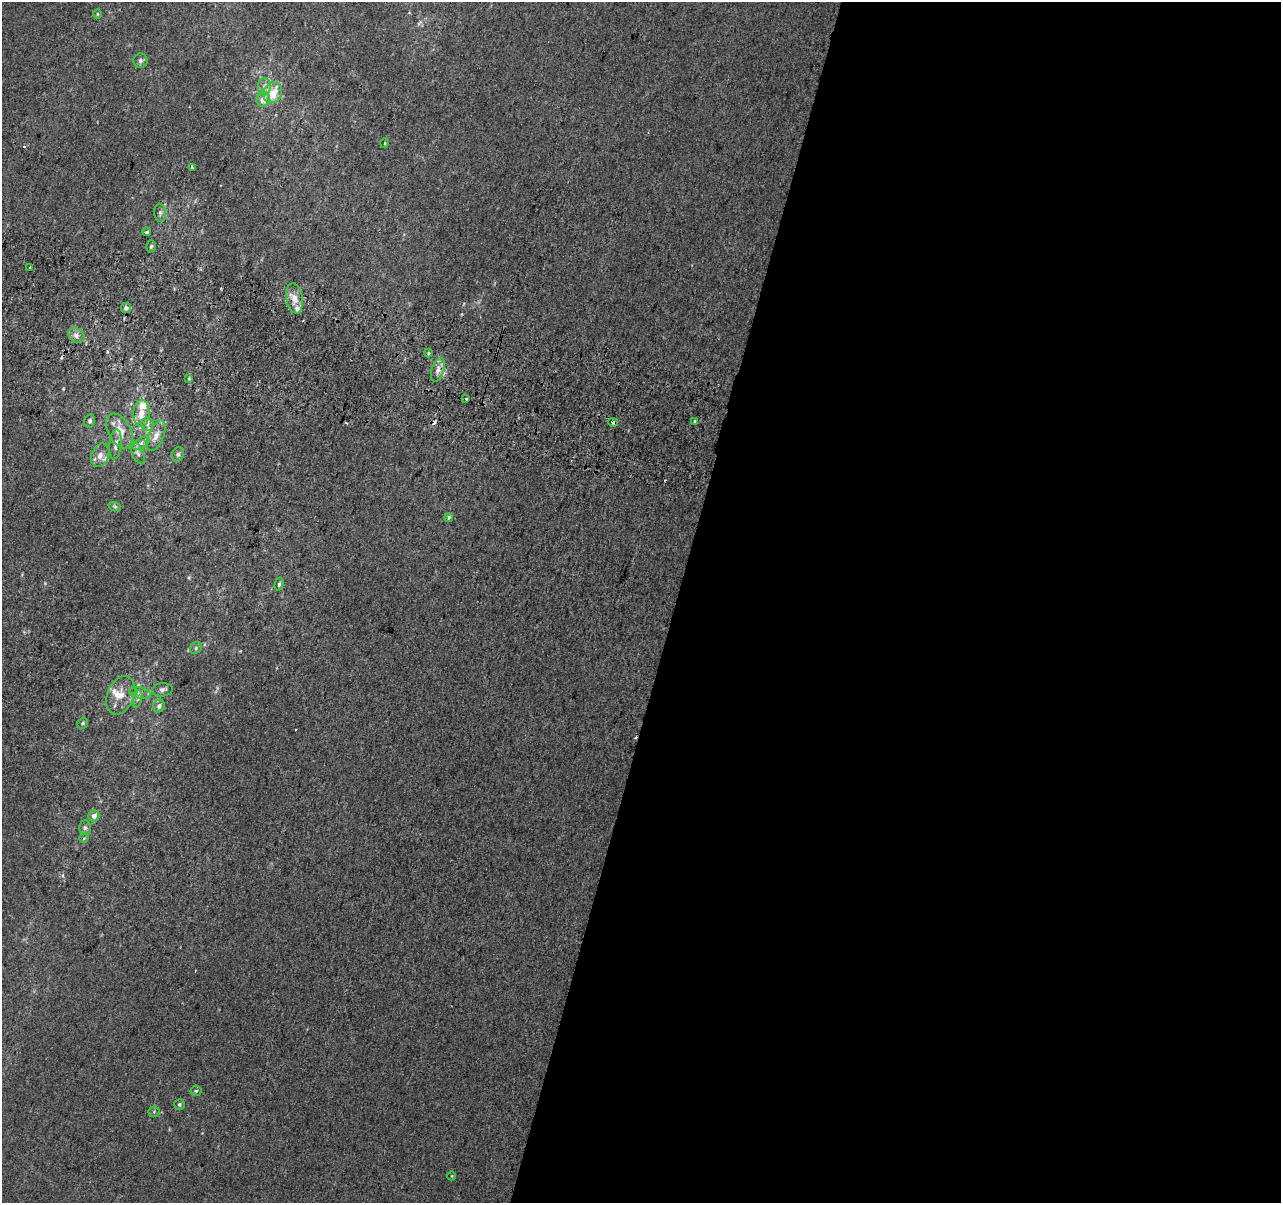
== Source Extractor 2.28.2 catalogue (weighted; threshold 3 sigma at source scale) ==
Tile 12 of 4 x 4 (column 4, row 3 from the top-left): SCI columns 3859-5137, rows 1529-2729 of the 5152 x 5395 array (HDU 1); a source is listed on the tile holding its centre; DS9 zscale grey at full resolution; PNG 1283 x 1205 px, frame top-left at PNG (2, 2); each listed source drawn as its Kron ellipse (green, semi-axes under 4 px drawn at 4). Shown black and unused: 47% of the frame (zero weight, under 2 of 3 exposures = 2% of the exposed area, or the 3 px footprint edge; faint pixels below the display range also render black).
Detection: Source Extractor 2.28.2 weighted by HDU 2 'WHT'; one run over the whole footprint, this tile lists its part. Background 0.00537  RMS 0.0056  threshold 0.025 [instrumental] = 3 sigma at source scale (4.5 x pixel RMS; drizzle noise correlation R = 1.50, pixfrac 1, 0.0396/0.0396 arcsec/px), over >= 5 px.
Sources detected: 59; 5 cosmic-ray / hot-pixel residue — neither listed nor drawn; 7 inside a brighter listed object's ellipse — not listed separately; the other 47 listed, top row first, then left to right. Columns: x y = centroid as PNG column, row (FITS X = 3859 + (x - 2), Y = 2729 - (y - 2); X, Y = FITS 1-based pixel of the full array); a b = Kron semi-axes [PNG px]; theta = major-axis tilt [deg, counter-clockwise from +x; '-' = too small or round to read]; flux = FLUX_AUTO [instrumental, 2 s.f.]
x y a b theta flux
97 14 5 3 - 0.42
140 61 7 7 - 1.5
264 87 8 6 -89 2.4
273 93 10 9 - 11
263 99 7 6 - 4.5
385 143 5 3 - 0.42
192 167 3 3 - 19
160 213 9 6 -82 1.6
147 232 4 3 - 1.6
151 246 6 4 73 0.92
30 268 3 3 - 1.8
294 298 15 8 -81 4.9
126 308 5 5 - 2.2
76 335 8 7 - 2.5
428 353 4 4 - 0.62
438 370 12 6 72 3.1
189 378 3 3 - 0.54
466 399 3 3 - 2.9
141 413 13 8 86 5.8
90 421 6 5 - 1.4
695 421 3 3 - 2.5
613 422 5 3 - 4.4
147 424 6 6 - 1.8
120 431 19 11 -62 8.2
156 436 16 7 67 4.6
141 443 9 5 33 1.9
115 444 15 6 84 3.2
138 453 12 5 -64 2.2
178 454 7 5 73 1.2
100 455 12 8 68 4.2
115 507 6 4 -19 0.85
448 518 4 3 - 1.9
279 584 6 4 75 1.1
196 648 6 5 - 1
162 690 10 6 7 1.9
140 693 10 5 -14 2
121 695 20 13 67 8
138 699 9 3 76 1.1
159 706 6 6 - 1.9
82 723 5 5 - 0.86
94 816 5 5 - 2.9
85 828 7 6 - 1.4
84 838 4 4 - 0.53
196 1091 5 5 - 0.85
179 1104 5 5 - 0.91
154 1112 5 5 - 0.82
452 1176 4 3 - 0.4
Overlapping masked pixels (flux is a lower limit): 1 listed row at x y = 613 422